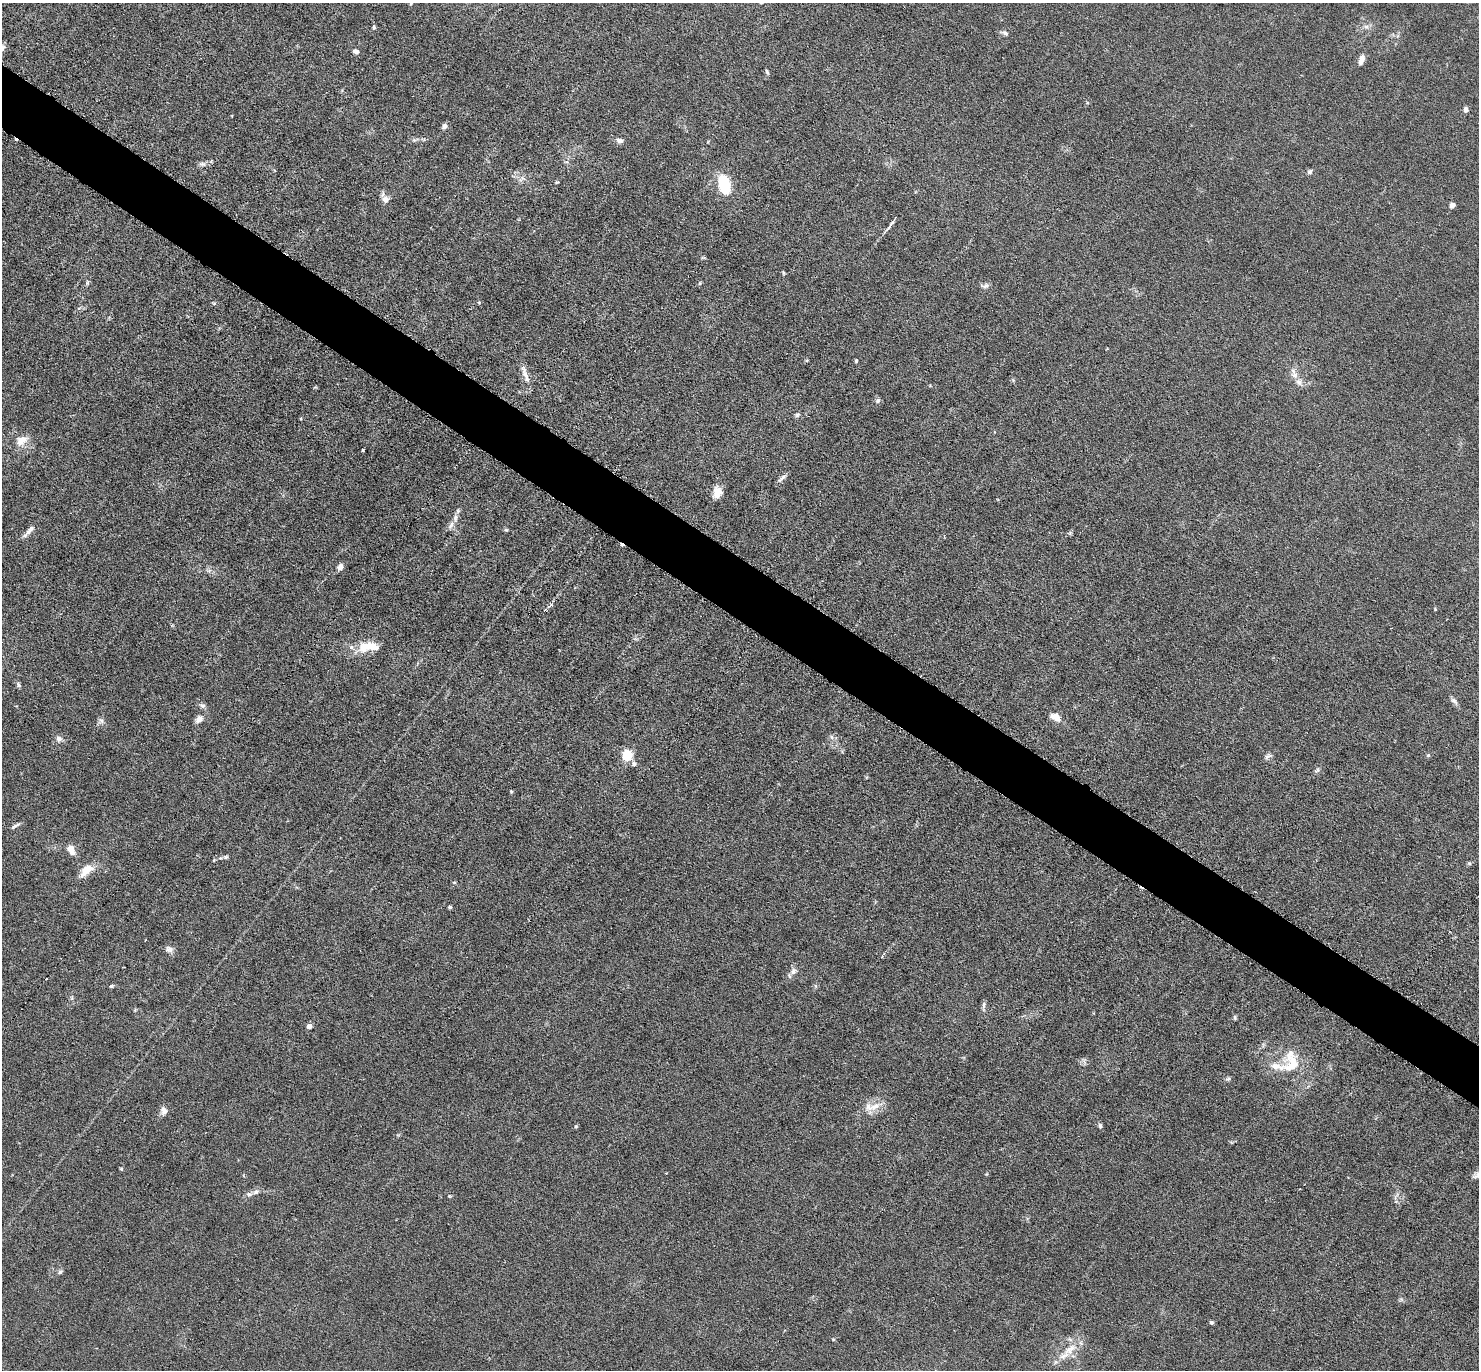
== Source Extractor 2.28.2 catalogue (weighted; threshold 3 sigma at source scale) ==
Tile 11 of 4 x 4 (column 3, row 3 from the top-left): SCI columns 2998-4474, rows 1815-3182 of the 6080 x 6070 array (HDU 1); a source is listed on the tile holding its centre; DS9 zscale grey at full resolution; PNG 1481 x 1372 px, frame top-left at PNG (2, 3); no overlay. Shown black and unused: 5% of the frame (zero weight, under 3 of 6 exposures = <1% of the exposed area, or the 3 px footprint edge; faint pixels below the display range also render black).
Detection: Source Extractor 2.28.2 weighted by HDU 2 'WHT'; one run over the whole footprint, this tile lists its part. Background 0.034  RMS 0.0039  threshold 0.0158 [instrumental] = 3 sigma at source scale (4.09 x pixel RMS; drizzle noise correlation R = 1.36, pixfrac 0.8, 0.05/0.05 arcsec/px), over >= 5 px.
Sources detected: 94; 3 cosmic-ray / hot-pixel residue — not listed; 7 inside a brighter listed object's ellipse — not listed separately; the other 84 listed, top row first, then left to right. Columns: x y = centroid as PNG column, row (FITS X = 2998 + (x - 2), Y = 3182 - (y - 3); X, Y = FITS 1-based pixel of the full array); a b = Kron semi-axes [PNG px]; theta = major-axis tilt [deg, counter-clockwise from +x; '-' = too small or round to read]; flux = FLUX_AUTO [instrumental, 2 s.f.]
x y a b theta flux
411 3 5 4 - 0.39
374 27 7 4 -81 0.59
1366 27 7 5 0 0.95
1005 33 8 5 -33 1.1
356 51 8 6 -29 1.1
1361 60 10 6 73 2.4
767 71 6 4 -63 0.58
1466 109 6 5 - 1.5
444 126 6 5 - 1.4
414 140 5 5 - 0.66
619 140 9 6 -24 1.4
202 164 10 6 -14 1.2
1310 172 7 5 47 0.8
523 178 9 3 -45 0.8
724 184 23 13 -79 13
385 199 9 8 - 2.1
1452 205 4 4 - 3.1
891 224 17 4 54 1.5
783 273 6 3 -71 0.39
87 283 6 4 72 0.54
700 283 6 3 72 0.41
985 286 13 6 5 1.3
479 302 5 4 - 0.36
214 303 6 4 18 0.44
856 361 4 3 - 0.48
525 375 15 7 -52 2.4
1295 375 12 8 -56 2.5
878 400 7 6 - 0.87
797 415 7 5 29 0.72
21 440 18 12 31 4.2
363 450 3 3 - 0.53
783 477 11 4 45 1.2
717 492 15 11 80 3.6
455 518 13 7 90 2
506 530 5 4 - 0.51
29 531 20 5 49 2
340 567 6 5 - 2.3
1435 609 4 3 - 0.33
370 646 27 11 -5 7.1
18 685 6 5 - 0.73
1454 701 12 6 -48 1.2
202 706 8 6 -37 1
1056 717 11 8 -29 3.7
199 719 10 7 46 2.1
101 721 8 6 -46 1
831 737 7 4 -88 0.72
59 739 9 8 - 1.5
627 755 5 5 - 27
1428 755 5 5 - 0.51
1268 756 12 6 23 1.2
634 764 6 6 - 1.2
1317 770 7 5 46 0.69
511 792 4 3 - 0.43
15 826 15 3 30 0.89
71 850 13 8 -70 3.1
226 857 5 5 - 0.62
214 860 5 3 - 0.34
1469 863 5 5 - 0.5
86 870 17 9 42 5.8
454 882 5 3 - 0.36
450 907 5 4 - 0.51
169 949 10 8 -22 1.5
793 971 10 8 46 1.8
111 986 6 4 27 0.55
72 998 6 4 -71 0.55
984 1005 10 5 80 0.96
1235 1018 6 4 -77 0.54
309 1026 5 5 - 2.4
1293 1063 25 16 76 8
1276 1066 25 10 -12 4.7
1228 1079 7 5 6 0.7
875 1106 19 9 27 4.3
164 1111 9 8 - 2.1
576 1126 5 4 - 0.49
1100 1126 7 5 -88 0.71
121 1169 5 4 - 0.41
666 1173 2 2 - 0.22
1477 1175 15 8 33 1.9
256 1192 9 7 27 1.3
449 1196 6 3 -71 0.38
60 1272 7 5 45 0.77
1211 1322 5 4 - 0.57
833 1339 5 4 - 0.36
1069 1349 24 12 40 6.7
Isophote crosses this tile's border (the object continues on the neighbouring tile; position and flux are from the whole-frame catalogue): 2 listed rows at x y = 411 3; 1477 1175